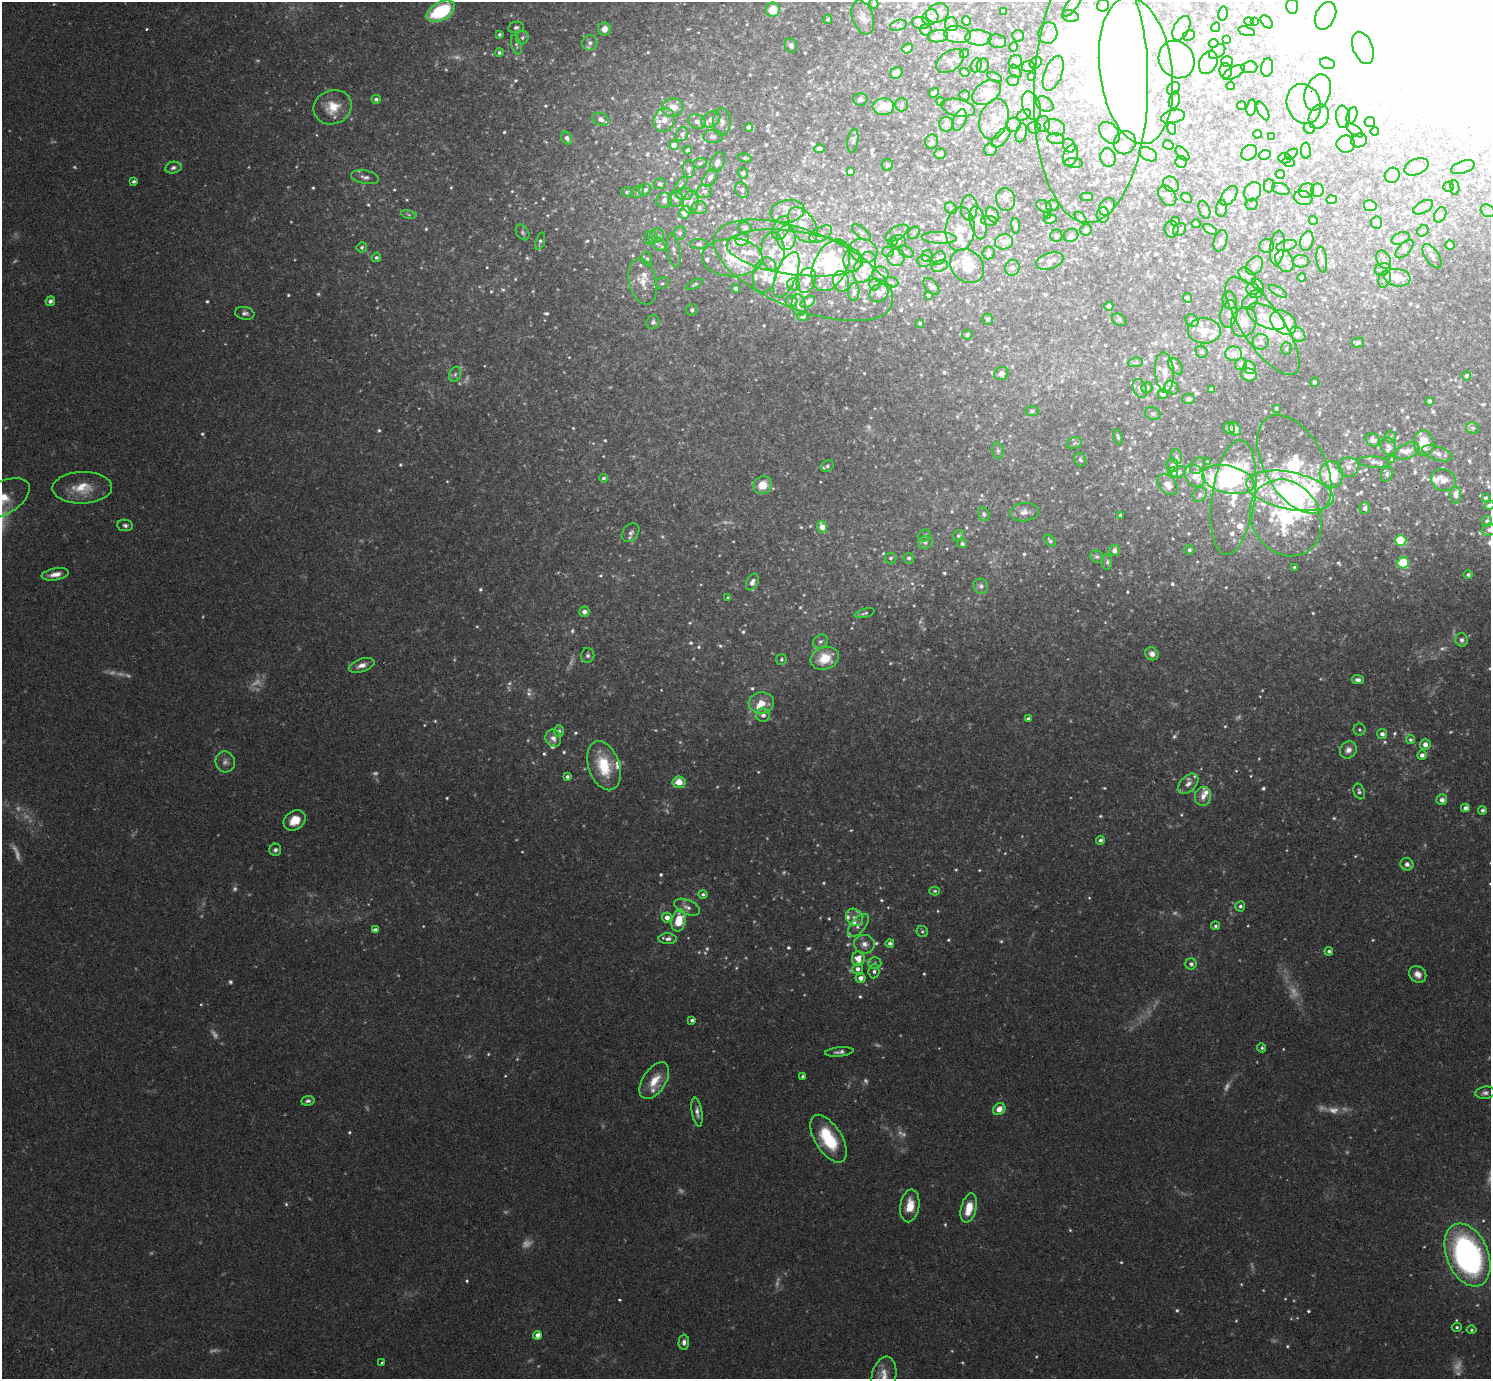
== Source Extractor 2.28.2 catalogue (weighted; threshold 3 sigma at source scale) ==
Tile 10 of 4 x 4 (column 2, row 3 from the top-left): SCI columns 1529-3017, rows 1579-2955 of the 6033 x 6050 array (HDU 1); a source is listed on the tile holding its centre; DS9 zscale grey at full resolution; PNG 1493 x 1381 px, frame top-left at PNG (2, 2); each listed source drawn as its Kron ellipse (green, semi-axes under 4 px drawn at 4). Shown black and unused: <1% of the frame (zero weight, under 2 of 3 exposures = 3% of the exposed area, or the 3 px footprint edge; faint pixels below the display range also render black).
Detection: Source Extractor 2.28.2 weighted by HDU 2 'WHT'; one run over the whole footprint, this tile lists its part. Background 0.0961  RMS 0.0062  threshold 0.0281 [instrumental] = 3 sigma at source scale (4.5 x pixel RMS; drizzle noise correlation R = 1.50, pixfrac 1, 0.05/0.05 arcsec/px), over >= 5 px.
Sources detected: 1224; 76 too faint to see at this stretch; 104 inside a brighter object's white glare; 1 cosmic-ray / hot-pixel residue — neither listed nor drawn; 167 inside a brighter listed object's ellipse — not listed separately; of the other 876, all 500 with FLUX_AUTO >= 1.1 (the completeness limit of this list) listed and drawn (376 fainter detections not listed), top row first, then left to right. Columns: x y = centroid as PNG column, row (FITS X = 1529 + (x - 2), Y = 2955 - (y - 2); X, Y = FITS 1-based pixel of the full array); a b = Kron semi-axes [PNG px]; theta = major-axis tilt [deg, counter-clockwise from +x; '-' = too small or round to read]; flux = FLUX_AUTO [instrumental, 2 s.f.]
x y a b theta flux
874 4 5 4 - 1.4
1072 5 14 5 54 2.3
1103 5 6 6 - 2.9
1292 6 7 6 - 1.6
773 10 7 7 - 12
441 11 15 9 30 40
1003 11 4 4 - 2.3
938 13 12 9 23 4
1223 14 7 4 80 1.2
1070 16 8 5 -15 1.4
1325 16 14 9 64 7.1
863 17 17 10 -71 4.8
930 17 8 7 - 4.4
828 19 5 4 - 1.4
966 21 5 3 - 2
1249 21 5 4 - 1.7
1255 21 4 3 - 1.4
1267 22 7 5 -50 2.2
921 23 9 6 -11 3.4
951 24 7 6 - 2.4
898 25 8 5 19 1.5
516 27 8 5 11 2
1216 27 5 4 - 1.4
1181 28 13 7 63 3.7
604 29 6 6 - 5.1
926 30 5 5 - 1.1
1247 31 8 4 -15 1.3
1048 33 11 9 76 4.9
499 34 4 3 - 1.1
957 35 13 8 -8 5.2
1189 35 6 5 - 3.6
938 36 10 6 8 2.5
1018 36 6 5 - 1.7
522 38 7 6 - 1.5
978 38 13 8 -5 12
1227 40 4 3 - 2.4
997 41 9 7 -9 2.8
590 43 8 7 - 2.2
1214 43 5 4 - 2.3
516 45 10 5 -74 1.5
791 45 7 6 - 2.1
1014 47 4 4 - 1.4
907 48 5 4 - 3.1
1363 48 17 9 -69 9.2
499 52 4 4 - 1.3
1217 52 9 6 37 1.8
964 54 5 4 - 1.1
1177 60 19 17 -55 66
950 61 15 9 34 3.2
1227 61 6 5 - 1.8
1015 62 7 6 - 6.1
1208 62 12 8 64 6.3
1036 63 6 5 - 1.4
1327 63 7 5 -16 1.4
976 65 7 5 69 1.2
983 66 7 6 - 2.6
1028 66 6 5 - 5.8
1249 67 8 6 4 1.7
1267 68 9 6 82 9
1136 70 74 36 -83 190
1015 71 7 5 -54 1.1
1226 71 8 6 -79 2.3
965 72 5 4 - 1.3
1234 72 12 5 28 1.9
896 73 6 5 - 3.8
1053 73 18 9 69 7.1
995 77 8 4 -27 1.1
1032 77 3 3 - 1.7
1013 81 6 5 - 1.6
1231 86 4 3 - 2.7
1173 88 7 5 48 2.2
1091 89 134 57 88 170
987 92 16 10 35 6.6
1318 92 19 12 69 11
934 93 5 3 - 1.7
965 95 5 5 - 1.4
376 99 5 4 - 1.6
860 99 7 6 - 2.2
1174 100 8 5 77 2.2
940 101 4 4 - 1.2
902 104 7 6 - 1.7
1045 104 9 7 -33 1.7
1304 104 20 17 -70 10
1031 106 15 9 -73 5.8
1241 106 4 3 - 1.2
333 107 19 17 25 13
883 107 11 8 3 15
672 108 10 9 - 7.6
958 108 17 8 -12 6.8
1251 108 8 4 80 1.6
1263 111 10 5 -62 1.7
1024 115 8 5 26 1.3
1352 115 8 5 69 2
1173 117 12 6 13 3
1319 117 12 9 65 7.7
1343 117 11 7 -84 3.1
600 119 9 6 -24 3.2
711 119 10 7 30 4
994 119 21 14 73 10
664 120 12 10 62 5.7
960 120 11 6 71 3.4
697 122 9 7 -22 3.9
722 122 14 8 89 3.8
1370 122 5 5 - 3.7
946 124 7 7 - 3
1043 124 8 7 - 1.8
1013 125 7 7 - 3.6
749 127 4 4 - 3
1034 127 6 6 - 2.4
1055 127 11 7 -21 3.1
1172 128 6 4 -77 1.7
1309 128 6 5 - 1.1
1354 130 10 4 -36 1.4
1375 131 4 3 - 1.1
1021 133 9 5 76 1.7
1109 133 12 8 -50 3.2
682 134 7 6 - 2
1257 134 4 4 - 1.9
713 136 10 6 -1 2.2
1272 137 4 3 - 1.2
567 138 6 5 - 2.5
1001 138 12 6 48 2.3
1056 139 8 5 -5 1.7
1359 140 8 7 - 1.8
853 141 12 5 82 1.6
932 141 7 6 - 1.6
1125 143 12 10 61 5.1
1346 144 9 8 - 12
674 145 5 4 - 5.9
1069 145 7 6 - 1.5
1168 145 5 4 - 8.7
819 149 5 4 - 2.5
688 150 4 4 - 2.1
990 150 6 6 - 1.7
1306 151 8 5 -87 1.1
1249 153 8 7 - 2.8
940 154 6 5 - 1.8
1148 154 9 6 -31 2.3
1182 154 8 5 -45 1.2
1291 154 7 4 39 1.2
1071 155 11 7 69 3.8
1265 155 6 4 25 2.9
745 158 7 4 -10 1.4
1108 158 9 7 -79 2.2
1285 158 6 5 - 1.1
718 162 11 6 66 3.9
1181 162 6 5 - 2.5
1288 162 6 4 -14 1.1
700 163 7 5 16 1.2
1074 163 9 5 -5 1.8
887 165 6 5 - 1.4
1416 167 13 8 23 4.2
1463 167 12 6 18 3.2
173 168 8 6 12 1.9
689 169 9 5 90 2.1
850 171 4 3 - 1.6
743 173 5 5 - 1.7
1280 174 4 4 - 1.4
1392 175 8 7 - 14
365 177 14 6 -12 2.9
710 178 10 6 56 3.2
134 181 3 3 - 1.5
660 184 6 5 - 1.7
681 184 10 4 52 1.2
1171 184 9 7 -41 2.3
1269 186 6 5 - 1.2
1449 187 5 5 - 1.2
1455 187 7 4 -83 1.1
1281 189 9 5 -19 1.5
645 190 6 5 - 2.3
742 190 8 6 -58 1.6
1317 190 7 6 - 3.2
704 191 7 6 - 2.2
1306 191 8 7 - 2.1
626 192 5 4 - 1.1
638 192 7 5 47 1.2
1253 192 10 8 61 7.3
684 194 8 6 2 1.9
1167 196 11 7 -56 3.3
1229 196 11 6 54 3
1086 197 6 3 -3 1.4
1187 198 6 4 -37 1.6
1303 198 9 7 -15 2.6
676 199 8 7 - 3.2
1006 199 11 9 -77 3.8
664 200 8 7 - 3.3
1332 200 5 4 - 2.4
691 202 11 8 84 3.5
1252 204 6 5 - 1.2
1052 205 6 5 - 1.1
1370 206 6 5 - 7.6
1044 207 9 5 -34 1.7
1107 207 9 7 54 4.4
1423 207 11 6 29 2
699 208 7 6 - 2.2
951 208 6 5 - 1.2
969 208 13 8 89 3.2
1221 208 8 5 87 2.2
1204 210 9 5 -71 2.5
787 211 17 11 12 7.9
1488 211 7 6 - 1.4
685 212 7 5 72 6.9
409 214 8 4 -10 1.2
993 215 8 6 -56 2
1047 215 4 4 - 1.3
1103 215 8 6 85 2.2
1440 215 8 5 63 1.2
1081 218 7 4 -45 1.2
1050 219 6 4 11 2.5
1313 220 4 4 - 1.4
989 221 8 5 -2 1.2
1175 221 5 4 - 2.1
1377 222 6 5 - 2
978 223 17 8 -78 4.5
1196 224 4 3 - 1.2
803 225 20 12 -56 11
1016 226 8 4 -84 1.5
745 227 7 5 -21 1.9
781 228 12 8 63 4.8
960 229 22 14 86 12
1172 229 8 7 - 2.6
1179 229 7 5 44 1.6
1210 229 8 4 -29 3.2
1086 230 5 5 - 2
1423 231 6 5 - 1.1
522 232 8 6 -59 1.5
861 232 11 5 -40 1.7
679 233 7 6 - 1.8
897 233 13 6 32 2.3
914 233 7 5 47 1.1
821 234 12 7 30 3.3
657 235 7 7 - 2.3
1071 235 7 6 - 2.3
1056 236 6 6 - 2.3
651 238 7 6 - 1.8
786 238 12 9 87 7.7
939 238 17 6 -3 3.7
1401 238 9 5 22 3.3
742 240 7 6 - 2.9
540 241 9 4 72 1.5
898 241 7 6 - 1.4
1220 241 11 6 73 2.4
1307 241 10 6 77 6.3
893 242 5 4 - 1.7
1004 242 9 7 15 4.7
657 244 9 5 -37 1.8
699 244 9 5 0 1.7
1450 245 5 4 - 2.2
1267 246 7 7 - 2.1
1286 246 10 5 15 2.3
362 247 5 5 - 1.2
1277 248 17 7 83 4.1
1404 249 11 6 46 2
674 251 17 6 -81 3.2
773 251 19 11 -90 9.9
863 251 14 11 -19 7.4
888 252 5 5 - 1.2
906 252 8 5 -27 1.4
795 253 69 22 -7 59
989 253 6 6 - 2.7
927 256 6 5 - 1.2
1432 256 14 7 -56 2.8
376 257 5 4 - 1.3
732 257 30 19 -1 22
896 257 9 8 - 3.7
939 258 7 6 - 2.1
647 259 7 5 -80 1.3
1322 259 13 5 -82 1.7
852 260 12 9 -88 4.3
1384 260 10 6 -64 2.5
924 261 7 6 - 1.6
1050 261 14 8 17 4.7
1284 261 12 8 -64 5
1301 261 8 6 -2 3.2
831 265 27 17 65 36
940 266 8 5 21 1.9
967 266 18 15 -48 14
1254 266 10 7 53 3.4
865 267 16 10 67 8.4
1012 268 8 7 - 2.2
1383 269 8 6 17 1.8
803 270 95 39 -22 98
880 274 8 7 - 2.9
765 275 18 11 77 7.6
786 275 24 10 67 25
1247 276 10 6 -42 2.4
1302 277 4 4 - 2
1397 278 13 8 -8 8
1385 279 9 6 69 1.7
806 280 13 9 68 4.2
841 281 10 8 -76 4.6
643 282 23 13 -77 11
892 282 6 5 - 1.1
662 283 7 5 21 1.5
695 284 9 4 28 1.2
793 284 6 6 - 1.6
875 284 6 5 - 1.3
1258 285 7 4 -46 1.2
931 286 10 6 -50 2
736 288 4 4 - 2.4
1252 289 6 5 - 1.6
1278 291 10 4 -30 1.1
854 292 9 5 85 2.1
879 293 10 8 42 5.5
1257 293 7 4 20 1.5
928 295 4 3 - 1.3
1188 298 5 4 - 1.9
1230 300 9 7 -77 2.2
50 301 5 4 - 2.1
791 301 6 6 - 1.7
808 302 8 5 35 2.9
1250 302 8 6 44 2.3
799 305 11 7 -81 3
1109 306 4 4 - 1.7
692 310 6 5 - 1.7
245 313 9 6 -11 2.3
1229 314 14 8 80 3.6
803 316 5 5 - 2.3
1266 317 21 10 -28 11
988 319 5 5 - 1.4
1119 320 8 5 -30 1.2
1192 321 7 6 - 2.1
653 322 7 6 - 1.6
1244 322 15 12 73 9.5
920 323 3 3 - 1.1
1283 323 14 10 -41 25
1262 326 58 20 -55 36
1204 331 16 12 -1 9.8
1298 334 9 6 -44 7.1
967 335 5 5 - 1.9
1261 342 8 8 - 3
1358 342 6 5 - 1.6
1286 348 6 5 - 1.3
1202 352 6 5 - 1.2
1234 354 8 7 - 5.6
1135 362 8 5 6 1.3
1241 364 6 5 - 2.5
1176 366 9 6 -53 2
1250 368 6 6 - 3.8
1164 372 20 9 -86 8.5
455 374 8 6 72 1.6
1001 374 7 6 - 2.9
1249 375 8 6 -13 6.9
1466 376 5 4 - 1.2
1314 382 4 4 - 1.1
1147 388 6 5 - 2
1172 388 7 6 - 1.9
1140 389 10 6 -66 3
1211 389 4 3 - 1.4
1163 394 5 5 - 4.2
1188 399 6 5 - 1.7
1430 401 4 4 - 1.3
1276 408 3 3 - 1.1
1032 411 6 5 - 1.3
1153 414 8 6 -24 1.6
1229 428 6 5 - 1.5
1473 428 7 5 -13 1.6
1235 429 7 5 -57 3.1
1118 437 8 4 -72 1.3
1390 437 6 5 - 1.2
1373 440 7 6 - 3.6
1074 443 8 6 22 1.4
1424 443 13 10 -84 13
1388 446 9 7 -62 2.8
998 451 8 5 -80 1.5
1407 451 13 7 22 4.3
1437 453 16 6 -18 3.6
1176 456 7 5 -76 1.5
1080 460 7 6 - 1.7
1392 460 4 4 - 1.5
1207 462 4 3 - 1.4
1374 462 16 5 -3 2.9
1294 464 54 30 -61 36
1172 465 7 6 - 2.2
827 466 6 5 - 1.6
1198 466 9 6 53 1.8
1348 467 10 9 - 3.7
1173 472 5 5 - 2.5
1179 472 8 5 30 2.2
1331 474 13 11 -77 28
1387 474 8 5 66 1.4
1195 476 12 9 -57 6
603 478 4 4 - 1.3
1228 480 26 13 -13 64
1443 480 13 10 -22 5.5
762 485 9 8 - 9.6
1168 485 12 8 -48 5.2
82 488 30 16 1 16
1290 491 44 18 -12 130
1200 494 8 6 50 1.9
1455 495 8 6 -88 3.8
1233 497 58 21 82 34
1485 498 4 3 - 1.3
2 499 30 16 29 19
1489 505 5 3 - 1.9
1365 508 6 5 - 1.8
1024 512 14 9 7 4.8
984 514 7 5 -74 1.8
1120 515 3 3 - 1.3
1286 518 40 34 -57 77
1487 521 5 5 - 2.4
125 525 8 5 -8 1.8
822 527 6 5 - 6.5
1489 530 7 6 - 2
630 533 10 7 50 2.7
925 535 6 5 - 1.3
958 536 6 5 - 1.3
1401 540 5 5 - 44
1050 541 7 4 -51 1.7
925 542 7 6 - 1.9
962 544 5 4 - 1.4
1115 550 6 5 - 3.1
1189 550 5 5 - 1.3
1097 557 6 5 - 1.3
891 558 6 5 - 1.4
909 558 5 5 - 1.6
1107 562 8 5 89 1.4
1403 563 6 5 - 37
1295 567 4 3 - 1.7
55 574 14 6 10 5
1468 575 4 4 - 1.7
752 582 9 5 63 3
981 586 8 7 - 2.3
728 598 4 3 - 1.3
584 612 5 5 - 3.2
865 613 10 4 14 1.3
1462 640 7 6 - 2.1
820 641 8 6 42 2
1152 654 7 6 - 3.3
588 655 7 6 - 1.7
825 658 14 11 19 17
781 659 5 5 - 1.2
362 665 13 6 19 4.3
1358 680 6 4 -4 2.1
761 703 13 10 4 9.4
763 715 7 6 - 2.9
1028 719 4 4 - 2.9
1359 729 6 6 - 1.3
559 731 6 5 - 1.5
1382 734 5 5 - 2.8
553 738 9 7 -62 3.7
1410 740 4 4 - 1.3
1425 744 6 5 - 3.8
1348 750 9 8 - 3.8
1422 755 5 4 - 2.7
225 762 10 9 - 3.6
604 766 25 15 -71 26
567 777 4 4 - 1.6
679 782 6 6 - 9.3
1188 784 12 7 45 4.4
1359 791 8 5 -70 1.6
1203 796 9 8 - 4.7
1442 800 5 5 - 3.5
1465 808 4 4 - 2.7
1482 810 4 4 - 1.6
295 820 12 9 37 11
1100 840 4 4 - 1.9
275 850 6 6 - 1.8
1407 864 6 6 - 2.6
935 891 5 4 - 1.1
703 894 5 4 - 1.4
1240 906 5 5 - 1.6
687 907 13 7 -23 3.4
854 917 9 7 -55 3.3
667 918 5 5 - 4
679 921 11 7 77 16
858 925 14 7 50 3.5
1215 926 4 4 - 1.3
375 930 4 4 - 2.8
922 931 6 5 - 1.1
668 939 9 5 0 2.5
890 943 4 4 - 2
864 944 10 9 - 4.2
1329 951 4 4 - 1.5
858 959 7 6 - 7.8
875 963 6 6 - 1.4
1191 964 5 5 - 1.8
858 969 5 5 - 2.9
874 971 7 5 85 1.7
1418 974 9 7 -41 4.3
861 978 5 4 - 3.7
692 1020 3 3 - 1.6
1262 1048 5 4 - 1.1
839 1052 14 4 6 2.4
803 1076 4 3 - 1.9
654 1081 20 11 57 12
1485 1093 10 6 9 2.2
308 1101 7 5 7 1.6
999 1109 7 5 44 5.8
697 1112 14 5 -81 2.9
828 1139 27 13 -58 31
910 1206 16 9 80 11
969 1208 15 7 76 13
1467 1255 33 20 -67 200
1457 1327 5 4 - 1.2
1471 1330 5 4 - 1.1
538 1335 4 4 - 4
684 1342 7 5 89 2.3
382 1363 3 3 - 1.6
884 1377 21 12 80 7.9
Isophote crosses this tile's border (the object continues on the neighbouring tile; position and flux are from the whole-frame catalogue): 8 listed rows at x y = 874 4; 1136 70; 1091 89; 2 499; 1489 505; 1489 530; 1467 1255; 884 1377
Unlisted compact peaks at least as high as the median listed source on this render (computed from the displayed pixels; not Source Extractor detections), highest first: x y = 569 357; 820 482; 1248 926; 1259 758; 202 617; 947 549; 1320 679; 851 628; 661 690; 817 845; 1173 539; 398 975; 296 167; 738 787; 1105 622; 733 541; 1294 1300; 701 584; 572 208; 596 142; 1260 697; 1120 448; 547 215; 804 995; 908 323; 1286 850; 1022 836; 1052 488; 754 922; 288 187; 610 387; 956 561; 1297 1318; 538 1366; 719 555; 593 443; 1071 721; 225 344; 1128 543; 1309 552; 1078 611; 484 366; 1087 487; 1119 419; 1330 578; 804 595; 477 894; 1471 533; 574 269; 558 573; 552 60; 990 562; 820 918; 545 320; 752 483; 511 85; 726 958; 377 308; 874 549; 904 679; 433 153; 803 974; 294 260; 809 93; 1070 797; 688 938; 555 327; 1186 691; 1047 551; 920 478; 767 838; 1425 845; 1067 527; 375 335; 419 408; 728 573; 289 110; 564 372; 516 840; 819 38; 203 331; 630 143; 1350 442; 1432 554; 633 456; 1257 1062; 546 142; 1380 525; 1123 484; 603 1126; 1114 465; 859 649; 882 652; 939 1048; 1373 485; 850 971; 713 1051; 1109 554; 696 546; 666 162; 1380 343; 533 763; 756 379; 1455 380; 856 566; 479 287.